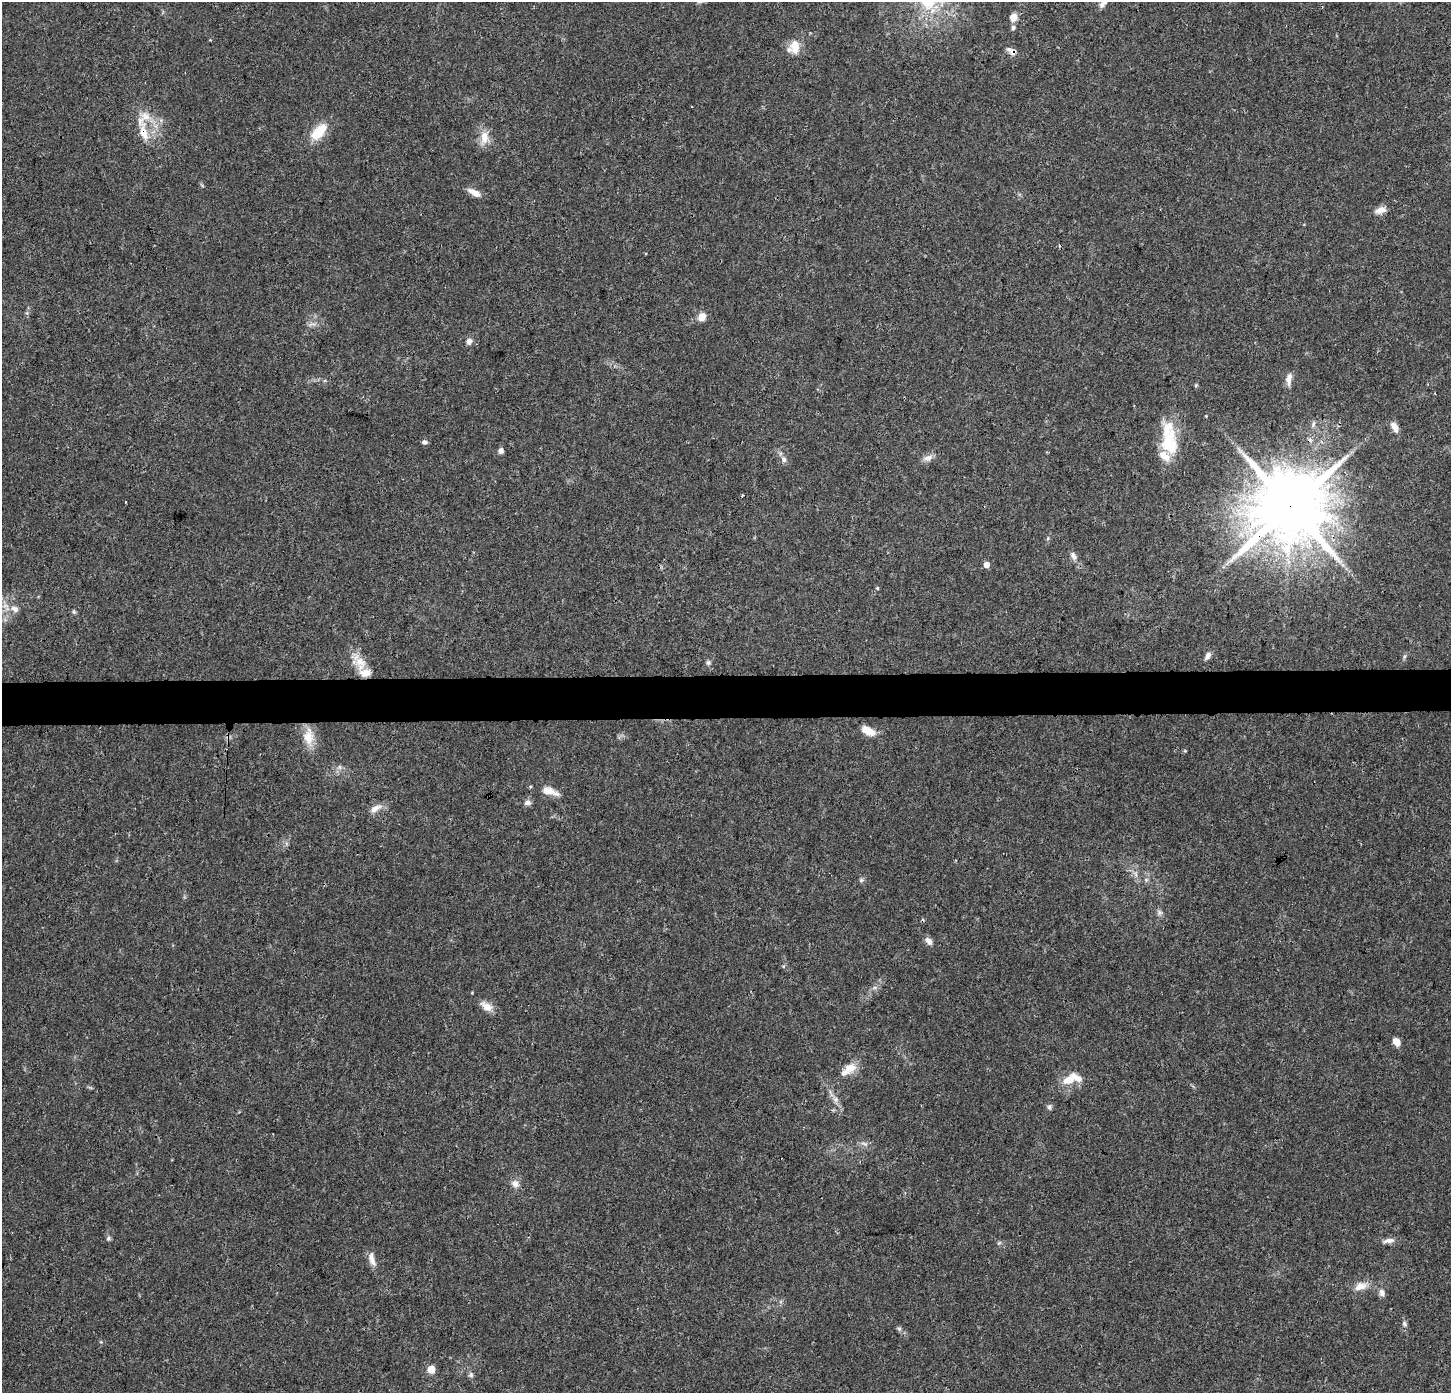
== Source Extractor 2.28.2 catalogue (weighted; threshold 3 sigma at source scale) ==
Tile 5 of 3 x 3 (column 2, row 2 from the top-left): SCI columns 1457-2905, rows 1605-2995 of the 4354 x 4601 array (HDU 1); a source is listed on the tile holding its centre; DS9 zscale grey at full resolution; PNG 1453 x 1395 px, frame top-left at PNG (2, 2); no overlay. Shown black and unused: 3% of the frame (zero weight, under 3 of 4 exposures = <1% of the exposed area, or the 3 px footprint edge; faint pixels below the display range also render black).
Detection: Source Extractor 2.28.2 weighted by HDU 2 'WHT'; one run over the whole footprint, this tile lists its part. Background 0.0374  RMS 0.0038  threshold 0.0172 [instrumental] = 3 sigma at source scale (4.5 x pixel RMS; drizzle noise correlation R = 1.50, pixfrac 1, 0.0396/0.0396 arcsec/px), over >= 5 px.
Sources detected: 73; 4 cosmic-ray / hot-pixel residue — not listed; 7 inside a brighter listed object's ellipse — not listed separately; the other 62 listed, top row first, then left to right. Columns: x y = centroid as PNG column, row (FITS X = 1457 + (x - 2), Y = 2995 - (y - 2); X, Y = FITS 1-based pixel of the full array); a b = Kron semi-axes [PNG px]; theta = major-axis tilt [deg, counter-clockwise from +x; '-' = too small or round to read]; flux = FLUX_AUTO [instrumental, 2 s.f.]
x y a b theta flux
1013 17 8 7 - 3.5
1013 27 7 6 - 0.92
794 47 17 14 63 5.9
1011 51 15 8 -31 2.1
319 131 21 11 47 10
144 133 32 11 -78 7.6
484 137 17 11 -87 5
474 192 16 7 -27 3.5
1380 210 14 8 17 2.8
702 317 8 6 57 4.7
312 324 13 3 7 1
469 341 7 6 - 1.9
1289 379 18 7 86 2.6
1196 385 5 4 - 0.43
1313 424 10 5 72 1.1
1394 427 14 7 -61 2.8
425 442 7 5 -11 1
1168 443 30 25 90 16
501 451 6 5 - 1.4
928 458 13 8 11 2.3
784 459 9 7 -63 1.5
125 502 3 2 - 0.55
1290 507 20 18 60 4200
1048 538 6 3 72 0.5
1074 556 12 7 -56 1.9
986 565 5 5 - 3.3
877 588 5 4 - 0.5
15 609 11 8 -23 2.2
74 612 6 5 - 0.6
1208 656 11 6 61 1.5
360 662 29 12 -56 6.6
708 662 6 6 - 0.93
868 731 15 7 -28 6
308 737 23 13 -86 6.7
339 767 7 4 -71 0.78
550 791 24 9 -16 4.5
527 803 8 6 13 1.5
375 808 18 8 27 2.9
1136 874 7 4 -71 0.94
861 880 7 6 - 0.8
1146 880 6 6 - 0.79
1159 912 8 7 - 1.2
929 941 10 6 -52 2.1
486 1006 18 9 -33 3.4
1396 1042 7 6 - 4.3
850 1067 16 12 3 4.7
1068 1080 18 11 16 5.6
835 1099 9 7 -72 1.7
1049 1107 8 6 82 0.93
864 1144 10 5 -18 1.2
515 1184 10 9 - 2.4
108 1239 6 5 - 0.83
1389 1241 16 6 8 2.1
999 1243 7 4 44 0.62
372 1261 16 8 -62 2.6
1360 1286 18 10 17 4
1382 1293 9 7 -66 1.7
1404 1324 7 6 - 0.86
899 1329 7 5 -43 0.79
101 1342 4 4 - 0.39
431 1369 5 5 - 12
471 1375 8 7 - 0.95
Overlapping masked pixels (flux is a lower limit): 4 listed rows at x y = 1011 51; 144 133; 1168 443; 1290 507